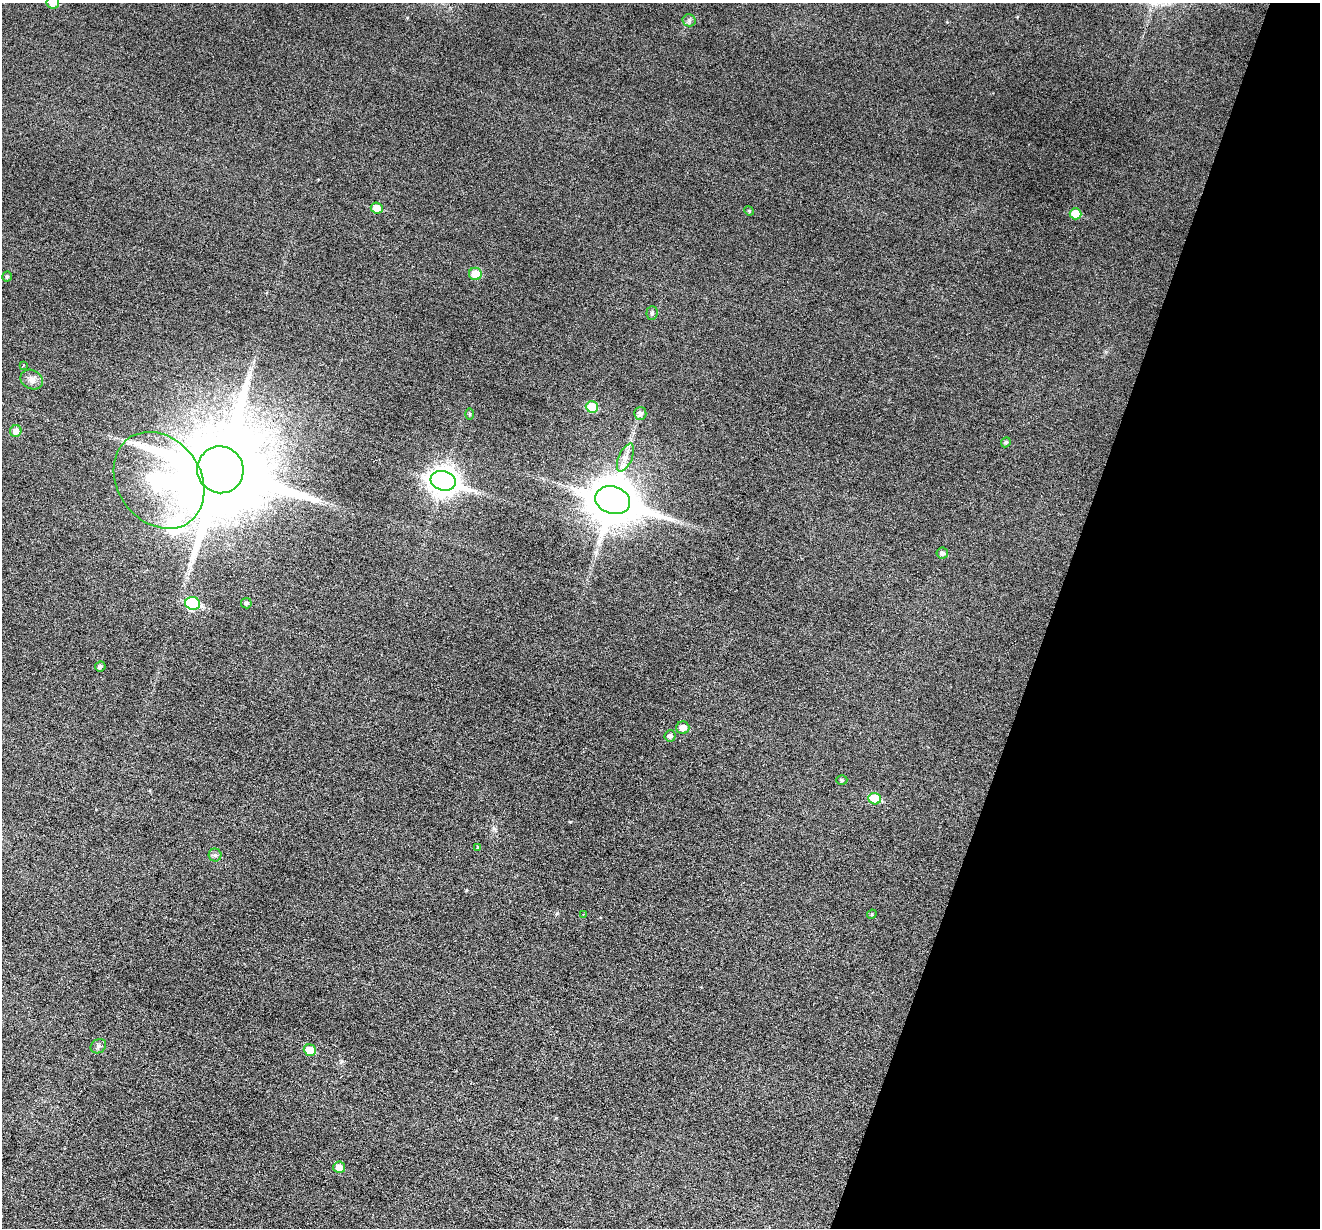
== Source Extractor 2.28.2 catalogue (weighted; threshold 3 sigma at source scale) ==
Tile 8 of 4 x 4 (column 4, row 2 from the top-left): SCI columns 3956-5273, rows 2709-3934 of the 5273 x 5289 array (HDU 1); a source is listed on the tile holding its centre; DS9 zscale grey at full resolution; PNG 1322 x 1230 px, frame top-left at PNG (2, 3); each listed source drawn as its Kron ellipse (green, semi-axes under 4 px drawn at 4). Shown black and unused: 20% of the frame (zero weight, under 3 of 6 exposures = <1% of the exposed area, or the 3 px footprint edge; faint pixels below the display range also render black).
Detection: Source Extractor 2.28.2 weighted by HDU 2 'WHT'; one run over the whole footprint, this tile lists its part. Background 0.0472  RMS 0.0054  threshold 0.0222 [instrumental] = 3 sigma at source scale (4.09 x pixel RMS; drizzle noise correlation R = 1.36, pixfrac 0.8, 0.05/0.05 arcsec/px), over >= 5 px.
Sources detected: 37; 1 inside a brighter object's white glare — neither listed nor drawn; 1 inside a brighter listed object's ellipse — not listed separately; the other 35 listed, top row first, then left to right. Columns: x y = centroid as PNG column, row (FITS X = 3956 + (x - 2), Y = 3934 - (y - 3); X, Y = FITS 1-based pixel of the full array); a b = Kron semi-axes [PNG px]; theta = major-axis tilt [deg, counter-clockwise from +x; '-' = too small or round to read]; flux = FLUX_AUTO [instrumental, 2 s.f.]
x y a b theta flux
53 3 6 6 - 6.8
689 20 6 6 - 1.3
377 208 6 5 - 6.8
749 211 5 4 - 0.6
1075 214 6 5 - 10
475 274 6 6 - 9.1
7 276 5 5 - 0.95
652 313 7 5 88 0.94
23 365 3 2 - 0.5
32 380 12 9 -24 3.2
592 407 6 5 - 15
640 413 6 6 - 2.3
469 414 6 4 90 0.65
16 431 6 5 - 3.6
1006 442 5 4 - 0.82
625 458 15 6 66 3.3
220 470 23 23 - 11000
159 480 52 41 -53 140
443 481 13 9 -17 510
613 500 18 13 -17 2200
942 553 6 5 - 1.5
193 603 7 6 - 43
246 603 5 5 - 1.3
100 666 5 5 - 1.2
683 728 6 6 - 4.8
670 736 5 5 - 1.7
842 780 5 4 - 0.8
875 799 6 5 - 16
477 847 4 2 - 0.35
215 855 6 6 - 1.2
583 914 3 3 - 0.39
872 914 5 4 - 0.54
98 1046 8 7 - 1.5
310 1050 6 5 - 10
339 1167 6 5 - 4.2
Isophote crosses this tile's border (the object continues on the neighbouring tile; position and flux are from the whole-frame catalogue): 1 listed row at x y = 53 3